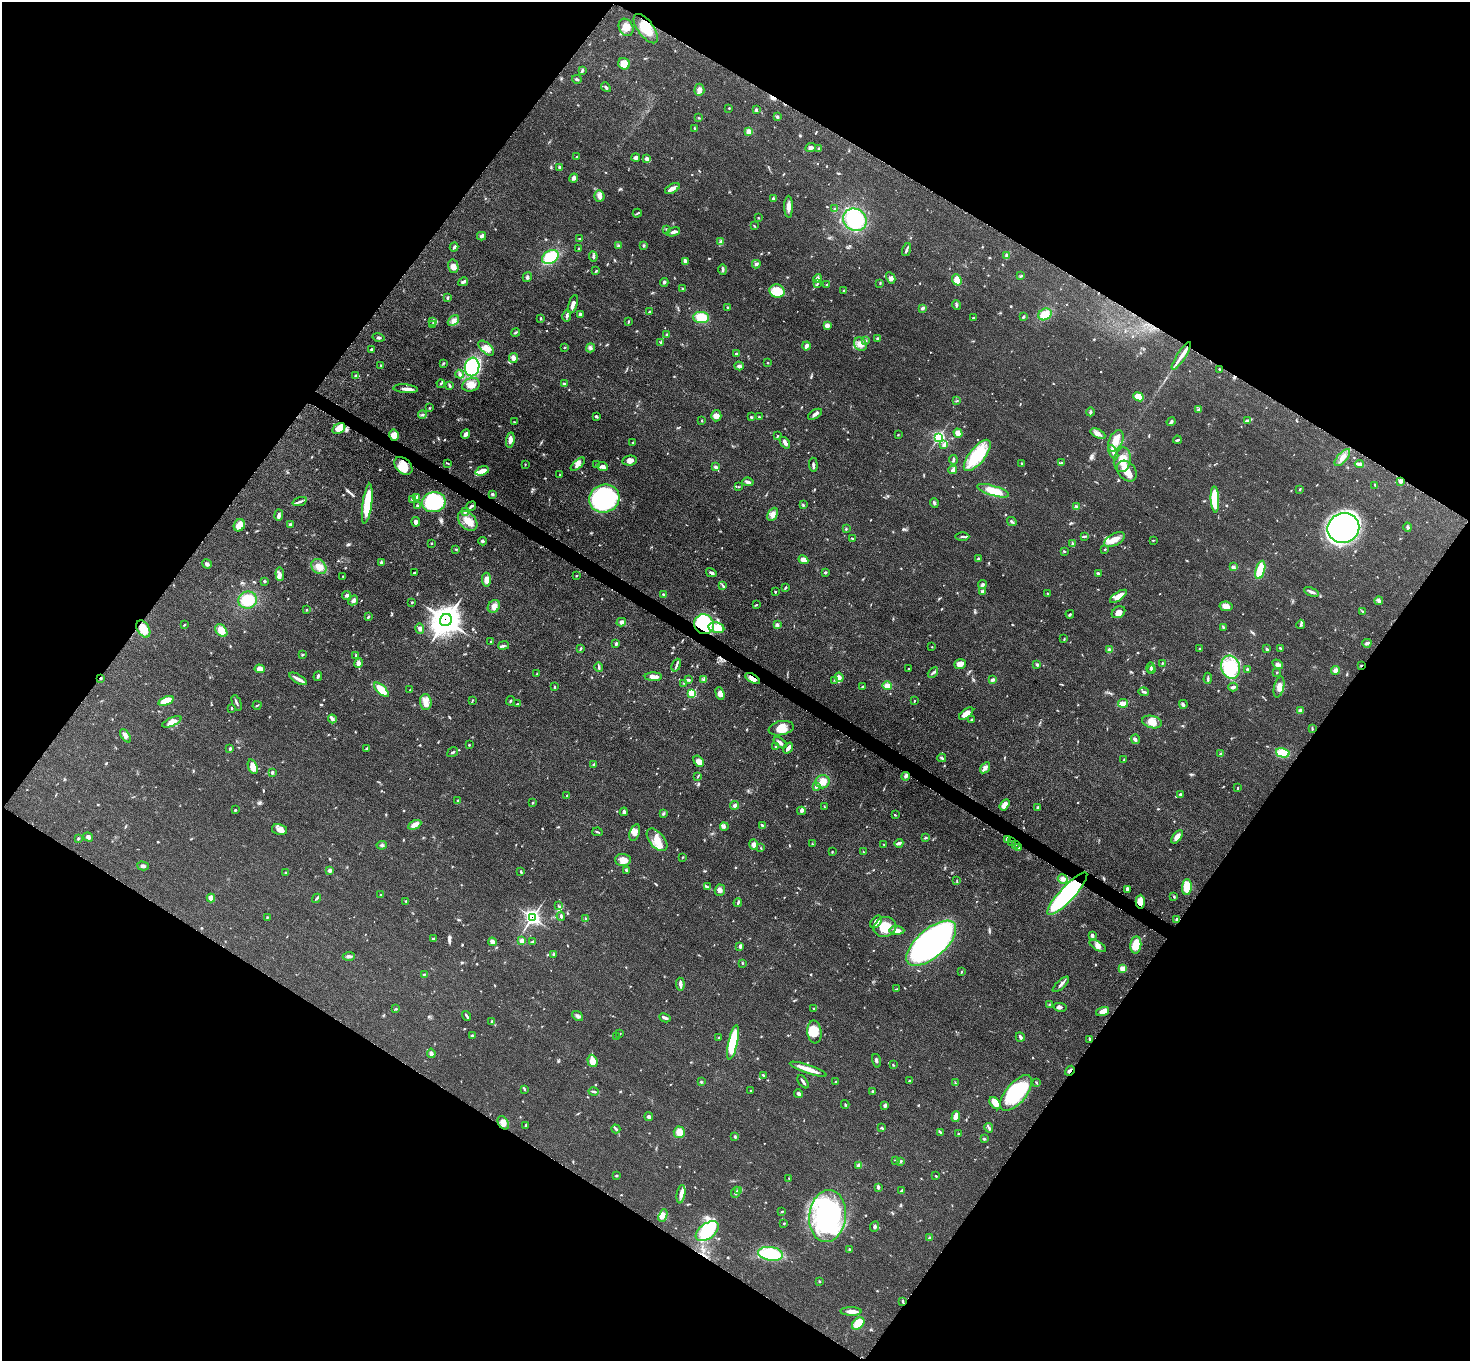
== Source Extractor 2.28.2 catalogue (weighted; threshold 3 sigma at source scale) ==
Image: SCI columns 12-5883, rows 161-5593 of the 5891 x 5893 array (HDU 1 of 3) = the unmasked area's bounding box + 8 px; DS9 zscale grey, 4 x 4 block average (1 PNG px = mean of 4 x 4 image px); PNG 1472 x 1363 px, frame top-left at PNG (2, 2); each listed source drawn as its Kron ellipse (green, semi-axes under 4 px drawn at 4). Shown black and unused: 49% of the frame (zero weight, under 3 of 5 exposures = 1% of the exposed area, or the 3 px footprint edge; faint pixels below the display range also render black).
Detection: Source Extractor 2.28.2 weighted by HDU 2 'WHT'. Background 0.0484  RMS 0.0051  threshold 0.0231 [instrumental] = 3 sigma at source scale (4.5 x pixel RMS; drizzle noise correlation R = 1.50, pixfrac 1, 0.05/0.05 arcsec/px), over >= 5 px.
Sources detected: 776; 2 inside a brighter object's white glare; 1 cosmic-ray / hot-pixel residue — neither listed nor drawn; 7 coinciding with a brighter row at this scale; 51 inside a brighter listed object's ellipse — not listed separately; of the other 715, all 500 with FLUX_AUTO >= 1.94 (the completeness limit of this list) listed and drawn (215 fainter detections not listed), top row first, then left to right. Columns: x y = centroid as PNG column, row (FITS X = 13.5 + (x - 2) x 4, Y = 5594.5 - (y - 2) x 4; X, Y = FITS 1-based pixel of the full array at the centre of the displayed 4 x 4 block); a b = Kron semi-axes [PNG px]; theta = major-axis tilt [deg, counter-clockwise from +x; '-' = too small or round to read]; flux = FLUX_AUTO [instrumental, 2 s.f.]
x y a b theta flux
626 27 9 7 -61 24
646 29 17 8 -53 58
624 64 6 5 - 31
582 70 4 3 - 4.3
577 79 5 2 - 4.2
606 87 5 2 - 5
699 90 6 5 - 13
729 108 2 2 - 2.2
756 110 3 3 - 5.1
777 117 3 3 - 4.2
699 118 2 2 - 2.2
695 128 4 2 - 2.9
749 131 3 3 - 25
810 148 5 4 - 7.8
819 149 4 2 - 5.1
577 157 3 2 - 2.5
636 158 4 2 - 8.6
647 159 4 3 - 13
560 167 4 3 - 5.5
574 178 4 4 - 9
672 188 8 3 29 21
599 196 5 5 - 13
773 199 3 3 - 5.1
789 207 11 4 -89 17
835 209 4 2 - 4.2
637 213 5 2 - 3.4
759 218 3 2 - 1.9
855 220 12 10 -31 190
754 225 4 2 - 2.2
667 229 3 2 - 4
673 232 7 3 17 10
481 236 4 4 - 7.2
580 238 4 2 - 2.3
720 242 4 2 - 3
619 245 4 2 - 3.5
644 246 3 3 - 3.7
454 247 4 2 - 5.7
579 249 3 2 - 3
906 250 6 2 71 6.3
1007 255 4 3 - 6.9
593 256 5 3 - 5.3
550 257 9 6 32 110
685 261 4 3 - 7.6
756 264 4 3 - 5.5
453 266 7 5 -77 15
723 269 5 2 - 6.9
596 271 3 2 - 2.6
1021 276 4 2 - 4.3
527 277 5 2 - 4.9
817 278 4 4 - 6.3
891 278 6 3 -61 8.8
957 280 6 4 -70 26
463 282 5 3 - 7.8
664 282 4 3 - 4.9
817 283 3 2 - 2
880 283 3 2 - 2.6
827 284 3 2 - 2.9
682 288 3 2 - 2.2
777 291 7 6 - 40
843 291 2 2 - 2.8
448 297 4 3 - 3.6
573 304 9 3 72 14
956 305 5 3 - 5.2
727 307 3 2 - 3
923 308 4 3 - 5.4
649 312 3 2 - 2.3
580 314 3 3 - 6.5
1045 314 7 5 32 37
567 316 6 2 81 7.2
701 317 8 5 -4 63
1023 317 4 2 - 3.3
541 318 3 2 - 3.2
973 318 2 2 - 3.8
433 321 3 3 - 5.1
453 321 6 4 41 12
628 322 3 2 - 2.7
433 324 4 3 - 5
827 325 4 3 - 14
515 332 4 2 - 4.2
667 335 3 3 - 5.3
378 337 6 2 -13 5
877 338 2 2 - 4.5
866 340 2 2 - 2
661 342 3 2 - 2.8
860 344 7 6 - 21
806 346 4 3 - 12
565 347 2 2 - 2.4
486 348 9 5 -42 25
590 348 4 3 - 6.3
371 349 4 2 - 3
737 354 3 2 - 3.7
1181 356 16 3 57 26
513 358 5 4 - 11
443 363 3 2 - 2.5
767 363 2 2 - 2.7
381 365 3 2 - 2.1
739 366 4 3 - 7.6
472 367 9 7 81 530
1220 369 3 2 - 2.8
460 374 4 3 - 6.7
355 376 3 2 - 3.4
441 384 4 2 - 3.7
564 384 3 2 - 5.6
449 385 4 2 - 3.9
471 385 9 7 17 27
406 389 12 3 -4 17
1139 397 5 4 - 51
957 401 4 2 - 2.2
429 408 3 2 - 2.1
1199 409 3 2 - 4.2
1090 412 4 2 - 5.6
815 414 8 3 32 10
422 415 4 2 - 4.3
596 416 4 2 - 4.6
716 416 5 5 - 17
751 417 3 2 - 4.1
759 417 3 2 - 3.2
702 420 2 2 - 2.3
1247 420 4 2 - 4.2
514 422 4 2 - 2
1171 422 4 3 - 5.2
339 429 7 5 32 39
958 433 5 4 - 24
466 434 5 3 - 13
1098 434 8 4 -26 14
394 435 6 5 - 28
898 435 2 2 - 2
777 436 3 2 - 2.1
939 437 3 3 - 260
510 440 7 4 81 16
1177 440 4 2 - 5.6
1116 441 11 6 63 39
633 442 3 2 - 2.1
785 443 6 3 -51 13
944 444 3 3 - 8.7
1113 452 8 3 -63 11
977 455 19 8 51 140
1342 458 10 5 49 20
953 460 5 2 - 5.5
1122 460 12 8 79 45
629 461 7 5 11 13
448 463 4 2 - 2
1021 463 2 2 - 2.8
1061 463 3 2 - 3.7
525 464 3 2 - 2
578 464 9 4 43 15
1359 464 4 2 - 14
597 465 4 2 - 2.1
813 465 7 2 -87 6.4
403 466 10 7 -44 55
603 467 5 3 - 14
716 467 4 3 - 6.6
953 470 4 4 - 8.5
482 471 7 4 18 20
1127 471 11 8 -49 38
560 475 2 2 - 2.2
1400 481 3 2 - 8.4
748 482 6 3 -7 8.5
1375 485 3 2 - 2.7
738 487 3 2 - 2
1300 489 2 2 - 3.1
993 491 17 5 -17 57
492 494 3 3 - 5.9
416 497 4 3 - 5.6
412 499 3 2 - 3.5
604 499 15 14 - 520
1215 499 13 4 -87 130
300 501 7 2 19 8.5
434 502 12 10 11 240
934 503 5 2 - 5.3
367 504 20 4 82 100
803 505 3 2 - 3
418 506 3 2 - 4
471 506 5 2 - 6.7
1076 507 4 3 - 4.7
466 511 2 2 - 3
772 514 7 4 62 14
279 515 5 3 - 6.9
468 521 11 8 -45 42
416 522 5 3 - 9.1
1012 522 5 2 - 4.1
239 525 6 5 - 34
290 525 3 2 - 3.3
1408 527 4 3 - 4.7
1343 528 16 14 20 1300
846 529 3 2 - 2.8
962 536 7 2 -1 5.2
1084 536 3 2 - 3.1
852 538 4 2 - 2.9
1115 540 11 5 27 29
1153 540 3 2 - 2.2
482 541 4 2 - 5.3
431 543 2 2 - 2.2
1072 544 4 2 - 4.9
456 549 3 2 - 3
1104 549 3 2 - 2
1064 551 3 2 - 2.6
979 559 3 3 - 9.8
803 560 5 3 - 22
382 563 4 3 - 7.1
207 564 5 3 - 6.9
319 567 8 6 -45 26
1233 567 3 2 - 8.9
1260 570 9 4 75 78
825 572 3 2 - 3.6
414 573 3 2 - 2.4
711 573 5 2 - 7.2
280 574 7 3 -83 12
1098 574 3 2 - 6.5
576 576 2 2 - 2
343 577 3 2 - 2.3
486 580 7 4 -88 19
264 581 3 2 - 3.2
982 585 4 3 - 6.3
723 586 3 2 - 3.5
785 587 4 2 - 3.8
982 591 3 3 - 5.3
775 592 2 2 - 3.2
1311 592 8 2 -23 11
663 594 3 2 - 3
1048 594 3 2 - 3
347 595 4 4 - 9.3
1118 596 10 4 35 36
248 600 9 8 - 72
353 600 5 3 - 12
1379 601 4 4 - 7.4
412 602 3 2 - 2.8
756 605 3 2 - 2.6
494 606 6 5 - 14
1226 606 6 4 -10 21
307 610 3 2 - 2.9
1362 611 3 2 - 2.6
1119 612 7 5 31 18
1070 614 4 2 - 4
368 617 3 2 - 3.4
446 620 6 5 - 3500
621 622 4 3 - 10
704 624 10 9 - 360
1301 624 4 2 - 4.8
184 625 3 2 - 2.6
777 625 3 3 - 7.1
1223 627 3 2 - 2.8
716 628 8 5 -11 39
143 629 9 6 -59 42
420 629 5 3 - 8.3
221 631 7 5 -49 30
1064 639 3 2 - 2.5
491 642 3 2 - 2.3
1367 643 4 3 - 7.1
616 644 4 2 - 3.9
504 646 5 2 - 4.9
932 647 2 2 - 2.1
581 648 3 2 - 2.4
1280 648 3 2 - 2.7
1200 649 3 2 - 3.7
1267 649 3 2 - 5.3
1109 650 4 2 - 4.6
302 655 3 2 - 2.8
356 655 3 2 - 3.2
358 663 5 4 - 9.3
1162 663 2 2 - 2.2
960 664 6 4 19 19
1278 664 6 3 -34 8.5
676 665 7 2 68 6.4
1037 665 3 2 - 5.7
1361 665 2 2 - 2
599 667 5 2 - 4.9
1231 667 11 9 -74 170
1150 668 5 2 - 5.2
260 669 5 4 - 17
908 669 2 2 - 3.3
1152 670 3 2 - 3.1
1247 670 3 2 - 5.2
1336 670 4 4 - 9.3
933 672 6 2 43 5.8
1277 672 2 2 - 3.3
537 674 2 2 - 2
318 676 5 2 - 5.3
653 677 8 4 0 14
839 677 5 3 - 15
101 678 3 2 - 2.2
753 678 8 4 -33 20
1208 678 5 2 - 4.7
298 679 10 3 -30 14
704 679 3 2 - 4.7
992 679 4 3 - 6.9
688 680 4 2 - 4.6
835 680 3 2 - 2.4
684 683 3 2 - 1.9
863 686 4 2 - 3.2
887 686 5 4 - 23
555 687 3 2 - 2.4
1233 687 4 3 - 8.6
1279 687 11 5 76 18
381 690 9 4 -43 64
410 690 4 2 - 2.8
1144 692 5 2 - 4.4
692 693 2 2 - 88
720 693 6 4 -70 18
472 700 3 2 - 2.1
166 701 8 4 22 43
510 701 5 2 - 2.6
914 701 2 2 - 2.6
426 702 8 6 -87 22
237 703 8 2 -68 5.9
1123 703 5 3 - 24
517 704 3 2 - 2.4
1183 704 4 3 - 6.1
257 705 4 2 - 3.1
232 708 4 2 - 2.3
1300 711 3 2 - 19
966 714 8 4 37 26
332 719 4 2 - 5.8
971 720 3 2 - 3.2
172 722 10 4 23 24
1152 722 10 6 -13 28
781 728 12 7 11 33
1312 729 3 2 - 3.1
126 736 7 4 -54 15
1135 739 5 4 - 6.8
780 743 7 3 -38 9.6
469 745 2 2 - 2.1
776 746 3 2 - 2.4
230 748 3 3 - 4.1
367 748 4 2 - 3.2
788 748 6 3 54 15
453 752 6 2 33 5.3
1283 753 7 4 -15 62
1221 754 3 2 - 4.8
942 758 4 2 - 3.5
1124 760 2 2 - 2
699 761 6 4 -50 17
594 764 2 2 - 2.3
253 767 8 4 -70 27
985 768 6 3 55 13
272 772 3 3 - 4.3
905 776 4 3 - 5.5
698 777 3 2 - 2
822 782 7 6 - 28
816 786 4 2 - 7.4
1238 788 3 2 - 2.2
1180 794 3 2 - 4.1
567 795 3 2 - 3.2
458 801 3 2 - 3.4
532 803 3 2 - 2.1
735 805 4 3 - 8.6
1005 805 6 3 57 27
824 807 3 2 - 2.2
1038 807 3 2 - 3.5
235 810 3 2 - 2.6
801 811 4 3 - 5.5
624 812 4 3 - 6.1
663 814 3 2 - 3.1
895 815 3 2 - 2
415 825 7 3 27 23
762 826 4 2 - 4.8
724 827 4 3 - 5.7
279 829 8 5 -12 16
597 832 5 2 - 3
635 832 8 5 71 20
88 837 5 4 - 7.1
1177 837 8 4 53 21
925 838 4 2 - 3.1
78 839 3 2 - 3
1007 839 2 2 - 12
657 840 13 7 -50 38
1011 841 2 2 - 3.1
899 843 4 3 - 6.8
754 844 5 4 - 11
812 844 2 2 - 2.2
884 844 3 2 - 2.1
1015 844 3 3 - 4.2
382 845 5 3 - 5.8
761 848 2 2 - 2
1018 848 4 2 - 5.3
832 852 3 2 - 2.1
863 852 3 2 - 2.1
683 857 2 2 - 2
623 860 8 6 -3 28
143 866 6 3 -17 7.6
626 870 3 2 - 5
330 871 3 3 - 8.7
285 872 3 2 - 2.2
521 872 4 2 - 3.3
1063 879 5 4 - 11
957 881 2 2 - 2.3
707 887 3 3 - 4.5
1187 887 8 5 86 74
1127 889 3 3 - 6.2
720 890 6 5 - 12
1067 894 28 7 47 550
381 895 3 2 - 2.2
1174 896 3 2 - 3
211 898 4 4 - 18
317 898 5 2 - 4.1
406 901 3 2 - 2.7
1140 902 7 4 89 26
738 903 4 2 - 5.2
558 905 3 2 - 2
561 916 5 2 - 4.7
267 917 3 2 - 2.1
532 917 4 4 - 390
586 918 2 2 - 2.5
1176 919 4 2 - 5.7
876 922 7 4 52 16
885 927 11 10 - 74
897 930 7 4 -4 15
1092 936 4 2 - 9.1
433 939 4 2 - 3.7
522 941 3 2 - 19
492 942 4 3 - 13
532 942 4 3 - 4.5
931 943 30 14 41 1600
1136 945 8 5 84 44
740 946 3 3 - 8.3
1098 946 9 4 -31 14
554 954 3 2 - 2.6
349 956 6 3 4 7.7
742 963 3 2 - 2.2
1123 969 2 2 - 43
961 972 2 2 - 2.2
424 974 3 2 - 3
680 984 6 2 -84 13
1061 984 10 2 43 9.1
896 989 3 2 - 2
1049 1004 2 2 - 2
1060 1007 6 3 -11 6.5
396 1009 2 2 - 2.8
814 1009 4 2 - 3
1103 1011 7 4 19 26
466 1016 5 2 - 5
578 1016 6 3 -39 8.6
665 1018 6 3 -26 7.3
492 1021 3 2 - 3.6
814 1032 11 7 -83 49
620 1034 3 2 - 3
472 1036 2 2 - 4.9
616 1037 3 2 - 2.4
1020 1037 5 2 - 7.3
719 1038 2 2 - 2
1090 1039 3 2 - 3.7
733 1042 18 4 78 170
431 1053 5 3 - 7.9
592 1061 6 5 - 30
876 1061 7 2 -77 6.2
893 1065 3 2 - 2.1
808 1069 19 3 -18 37
1070 1071 5 2 - 8.3
763 1075 4 2 - 3
836 1081 3 2 - 2.1
909 1081 2 2 - 2.5
701 1082 3 2 - 2.8
803 1082 7 2 -54 7
1037 1082 3 2 - 2.5
955 1083 3 2 - 3.1
524 1089 3 2 - 3.1
751 1090 3 2 - 2.4
873 1091 3 2 - 2.7
594 1092 5 2 - 4.7
1016 1093 21 10 50 340
799 1094 4 2 - 10
995 1103 7 4 -48 24
845 1104 4 2 - 2.6
885 1105 3 2 - 7.2
649 1117 4 3 - 6.6
956 1117 5 3 - 28
503 1123 7 5 -56 17
526 1125 3 2 - 3.1
882 1127 2 2 - 2.7
989 1128 5 2 - 5.7
616 1129 4 2 - 5
679 1132 5 5 - 31
940 1132 4 2 - 3.5
958 1134 2 2 - 2.8
735 1137 3 2 - 2.7
984 1139 3 2 - 3.1
895 1160 3 2 - 2.1
900 1161 3 2 - 3.1
858 1165 4 3 - 5
616 1176 3 2 - 2.2
936 1176 3 2 - 2.6
789 1179 4 2 - 2.2
878 1187 4 2 - 7
738 1190 2 2 - 3.1
901 1190 4 2 - 3.2
735 1192 6 2 70 5.7
681 1194 9 4 80 17
782 1211 3 2 - 2.6
663 1215 6 4 70 13
828 1216 26 18 83 610
784 1223 2 2 - 2.1
875 1226 5 2 - 5.1
707 1231 13 7 36 150
929 1238 3 2 - 2.5
849 1249 3 2 - 2.5
771 1254 12 7 -9 160
819 1281 3 2 - 2.2
903 1302 3 2 - 3.5
851 1311 10 4 -1 17
858 1323 7 5 44 61
Overlapping masked pixels (flux is a lower limit): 14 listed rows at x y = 646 29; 394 435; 403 466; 446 620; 704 624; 1361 665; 753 678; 1007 839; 1011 841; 1067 894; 1140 902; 532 917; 1070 1071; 503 1123
Diffuse or blended objects may show on this block-average render without a row.